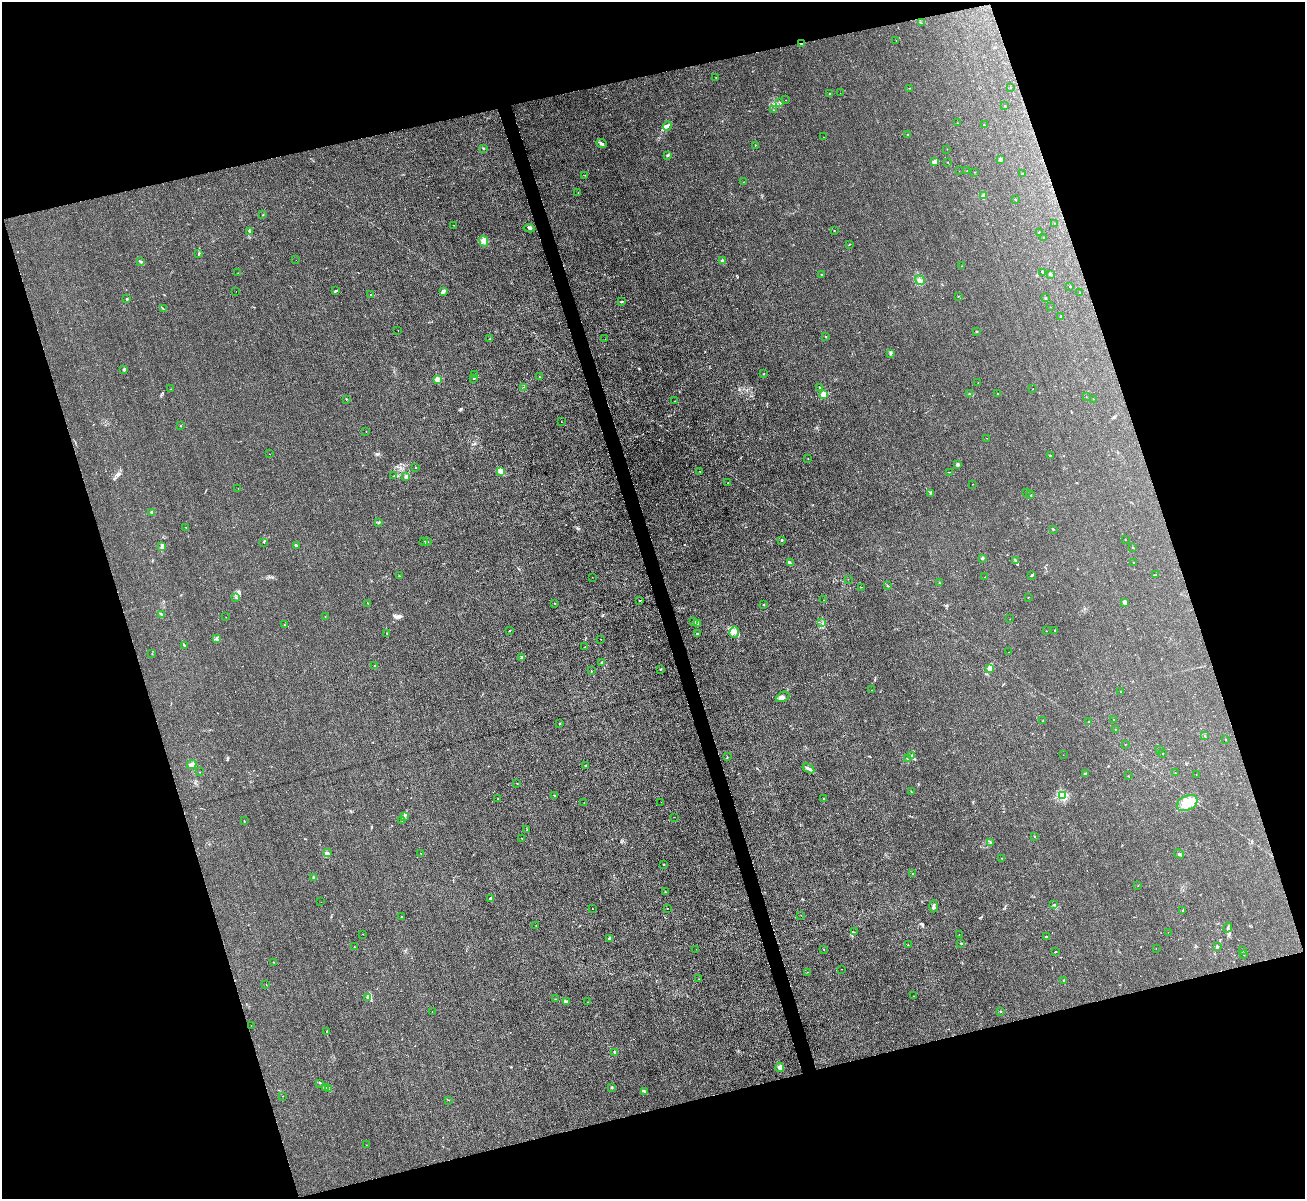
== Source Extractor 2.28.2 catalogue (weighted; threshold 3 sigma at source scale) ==
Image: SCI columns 2-5213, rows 145-4929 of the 5214 x 5196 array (HDU 1 of 3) = the unmasked area's bounding box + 8 px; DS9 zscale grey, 4 x 4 block average (1 PNG px = mean of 4 x 4 image px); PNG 1307 x 1201 px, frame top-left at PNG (2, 2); each listed source drawn as its Kron ellipse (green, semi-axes under 4 px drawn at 4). Shown black and unused: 35% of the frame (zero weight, under 3 of 4 exposures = <1% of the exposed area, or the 3 px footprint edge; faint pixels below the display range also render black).
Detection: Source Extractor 2.28.2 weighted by HDU 2 'WHT'. Background 0.0411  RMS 0.0057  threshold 0.0255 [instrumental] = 3 sigma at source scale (4.5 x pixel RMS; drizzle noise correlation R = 1.50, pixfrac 1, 0.05/0.05 arcsec/px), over >= 5 px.
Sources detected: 289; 2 cosmic-ray / hot-pixel residue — neither listed nor drawn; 9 coinciding with a brighter row at this scale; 5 inside a brighter listed object's ellipse — not listed separately; the other 273 listed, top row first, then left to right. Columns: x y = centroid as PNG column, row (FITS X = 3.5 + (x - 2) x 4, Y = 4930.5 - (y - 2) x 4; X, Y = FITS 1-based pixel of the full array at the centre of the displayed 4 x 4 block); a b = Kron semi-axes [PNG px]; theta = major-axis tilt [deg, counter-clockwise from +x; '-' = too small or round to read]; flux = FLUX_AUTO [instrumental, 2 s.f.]
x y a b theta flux
921 23 2 2 - 0.7
896 40 2 2 - 0.56
801 43 2 2 - 9.3
716 78 2 2 - 1.7
1011 87 2 2 - 1.1
909 88 2 2 - 0.61
830 93 2 2 - 5.2
840 93 2 2 - 0.58
786 100 2 2 - 0.84
779 102 2 2 - 1.4
1005 106 2 2 - 2.1
774 110 2 2 - 0.89
957 123 2 2 - 1.1
984 125 2 2 - 1.3
667 126 5 2 - 7.5
908 135 2 2 - 5
823 137 2 2 - 0.71
602 143 5 3 - 8.4
755 145 2 2 - 1.6
483 148 2 2 - 1.6
947 149 2 2 - 0.72
667 155 2 2 - 4.7
1000 159 2 2 - 13
934 162 3 2 - 3.8
948 162 2 2 - 1.8
959 171 2 2 - 0.48
967 171 2 2 - 2.2
974 172 2 2 - 0.94
1022 174 2 2 - 4.7
585 175 2 2 - 0.69
743 182 2 2 - 0.45
578 192 2 2 - 2.1
983 196 3 3 - 14
1015 199 2 2 - 2.6
262 215 2 2 - 1.1
1054 223 2 2 - 0.51
454 225 2 2 - 0.88
529 228 5 2 - 4.4
834 230 2 2 - 1.5
249 231 3 2 - 2.3
1039 232 2 2 - 2.8
1044 238 2 2 - 2.8
484 241 5 2 - 6.7
849 244 3 2 - 1.8
199 253 3 2 - 2.4
296 260 2 2 - 0.44
723 261 2 2 - 10
140 262 4 2 - 2.9
961 266 2 2 - 1
238 273 2 2 - 0.85
1043 273 2 2 - 0.99
821 274 2 2 - 4.9
1050 274 2 2 - 5.6
920 280 5 2 - 6.7
1070 286 2 2 - 2.3
236 291 2 2 - 0.49
336 291 4 2 - 4.2
443 291 4 2 - 13
1080 293 2 2 - 0.62
370 295 2 2 - 2
958 296 2 2 - 1.8
1045 298 2 2 - 1.9
127 299 2 2 - 10
622 302 3 2 - 3.4
1050 307 2 2 - 0.75
163 309 3 2 - 1.6
1061 316 2 2 - 2.5
398 330 2 2 - 0.98
977 331 3 2 - 2.2
826 336 2 2 - 3.9
490 339 2 2 - 2.5
605 339 2 2 - 1.2
891 353 3 2 - 6
124 370 2 2 - 9.1
764 374 2 2 - 0.98
475 375 2 2 - 1
539 377 2 2 - 0.99
474 378 3 2 - 2.7
437 379 2 2 - 88
978 383 2 2 - 0.69
523 387 2 2 - 0.94
819 387 2 2 - 1.4
171 389 2 2 - 0.62
1033 389 2 2 - 1.1
969 393 2 2 - 1.1
823 394 2 2 - 120
998 394 2 2 - 3.6
1086 397 2 2 - 0.68
346 399 2 2 - 1.4
1093 399 2 2 - 0.64
675 401 2 2 - 1.4
561 422 2 2 - 0.66
181 426 2 2 - 0.98
366 431 2 2 - 0.66
987 438 2 2 - 0.8
269 454 2 2 - 0.67
1050 456 2 2 - 2.3
808 459 2 2 - 1.1
957 464 2 2 - 17
415 467 2 2 - 3.1
500 471 4 3 - 11
700 472 2 2 - 0.72
949 472 2 2 - 0.69
394 476 4 2 - 2.7
406 476 2 2 - 32
728 483 2 2 - 2.3
973 484 2 2 - 0.95
238 488 2 2 - 0.91
1027 492 2 2 - 0.57
930 493 2 2 - 1.1
1031 495 2 2 - 1.9
152 512 2 2 - 36
379 522 2 2 - 1.8
186 527 2 2 - 1.1
1053 529 2 2 - 2.3
1125 539 2 2 - 0.99
782 540 2 2 - 15
424 541 2 2 - 1.6
264 542 2 2 - 1.6
427 542 2 2 - 0.8
162 546 3 2 - 17
296 546 2 2 - 2.3
1133 548 2 2 - 1.3
982 558 3 2 - 6.5
1016 560 2 2 - 1.1
790 563 2 2 - 2.4
1134 563 2 2 - 2
1032 575 2 2 - 1.9
1156 575 2 2 - 1.4
399 576 2 2 - 1.9
592 577 2 2 - 0.7
985 577 2 2 - 0.45
848 579 2 2 - 0.66
939 583 2 2 - 2.1
887 586 2 2 - 2
862 587 2 2 - 0.54
1028 597 2 2 - 1.5
236 598 2 2 - 1.7
823 600 2 2 - 2.7
640 601 3 2 - 1.3
1125 602 3 3 - 12
368 603 2 2 - 1.3
555 603 2 2 - 1.2
764 604 2 2 - 1.6
161 614 4 2 - 4
325 616 2 2 - 1.1
226 617 2 2 - 0.76
1010 619 2 2 - 0.75
694 621 2 2 - 2.6
822 623 2 2 - 0.82
698 624 3 2 - 2
284 625 2 2 - 2.1
509 630 2 2 - 1.4
1055 630 2 2 - 1.7
1046 631 2 2 - 1.2
734 632 5 4 - 13
387 633 2 2 - 1.3
697 634 2 2 - 6.8
217 639 2 2 - 2.1
601 639 2 2 - 0.91
184 645 3 2 - 3.1
585 647 2 2 - 1.5
1009 652 2 2 - 0.58
152 654 2 2 - 0.91
521 657 3 2 - 5.2
601 663 3 2 - 2.6
375 666 3 2 - 2.6
990 668 3 3 - 6.3
660 669 2 2 - 1.3
591 671 2 2 - 1.4
872 690 2 2 - 0.8
1120 692 2 2 - 1.2
783 697 7 4 26 12
1113 719 2 2 - 0.9
1043 721 2 2 - 1.7
1089 721 2 2 - 2.3
560 724 2 2 - 2.1
1115 729 2 2 - 1.1
1205 736 2 2 - 1.8
1225 740 2 2 - 1.2
1125 745 2 2 - 0.85
1159 750 2 2 - 0.58
1163 753 2 2 - 1.3
1063 755 2 2 - 0.47
727 756 3 2 - 1.3
911 756 3 2 - 8.1
908 758 4 2 - 3.6
192 764 5 3 - 12
586 766 3 2 - 2.9
808 768 6 2 -32 7.9
200 772 2 2 - 0.82
1175 773 2 2 - 1.4
1085 774 2 2 - 4.7
1196 774 2 2 - 0.52
1128 776 2 2 - 1.2
517 783 3 2 - 0.87
911 792 2 2 - 1.6
554 795 2 2 - 3.2
1062 796 2 2 - 320
498 799 2 2 - 0.89
824 799 2 2 - 1.2
661 802 2 2 - 1.3
584 803 2 2 - 0.65
1187 803 11 7 27 42
404 816 3 2 - 4.4
674 817 2 2 - 0.66
244 821 2 2 - 1.3
402 821 2 2 - 1.1
527 829 2 2 - 2.1
1034 836 2 2 - 8.9
522 838 2 2 - 1.1
990 842 2 2 - 1.4
328 853 4 2 - 2.4
421 853 2 2 - 0.7
1179 854 5 2 - 4.1
1002 858 2 2 - 0.87
664 864 2 2 - 4.1
913 874 2 2 - 1.6
314 878 2 2 - 46
1138 885 2 2 - 0.92
665 892 2 2 - 2
490 899 3 2 - 4.7
321 902 2 2 - 0.57
1054 905 2 2 - 0.99
934 906 6 2 86 8.5
667 908 2 2 - 4.4
592 909 2 2 - 0.7
1183 910 2 2 - 3.6
801 915 2 2 - 0.51
402 916 2 2 - 1.5
536 926 2 2 - 0.92
1228 928 5 2 - 4.7
854 932 2 2 - 1.1
1168 932 2 2 - 0.65
363 934 2 2 - 0.57
959 934 2 2 - 0.53
1046 937 3 2 - 2
609 938 3 2 - 3.1
961 943 3 2 - 2.3
908 945 2 2 - 2.1
354 947 2 2 - 0.98
1217 947 2 2 - 3.5
1156 948 2 2 - 0.45
696 949 2 2 - 0.64
824 949 2 2 - 0.97
1242 951 2 2 - 1.3
1055 952 2 2 - 1.6
1244 954 2 2 - 1.4
273 962 2 2 - 1.3
841 969 2 2 - 0.65
808 972 2 2 - 1.2
699 979 2 2 - 0.84
1064 980 2 2 - 5.5
266 985 2 2 - 0.86
914 996 2 2 - 0.98
368 998 3 2 - 3.2
555 999 2 2 - 1.5
567 1002 4 2 - 7.9
588 1002 2 2 - 0.55
1001 1011 2 2 - 1.6
432 1012 2 2 - 0.47
251 1025 2 2 - 0.41
326 1031 2 2 - 1.3
615 1052 2 2 - 33
780 1068 4 2 - 4.9
320 1083 3 2 - 2.4
612 1087 2 2 - 4.9
326 1088 2 2 - 2.2
328 1089 2 2 - 1.7
645 1092 2 2 - 1.7
282 1096 2 2 - 0.74
448 1100 2 2 - 0.76
366 1145 2 2 - 0.65
Overlapping masked pixels (flux is a lower limit): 1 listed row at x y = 801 43
Diffuse or blended objects may show on this block-average render without a row.